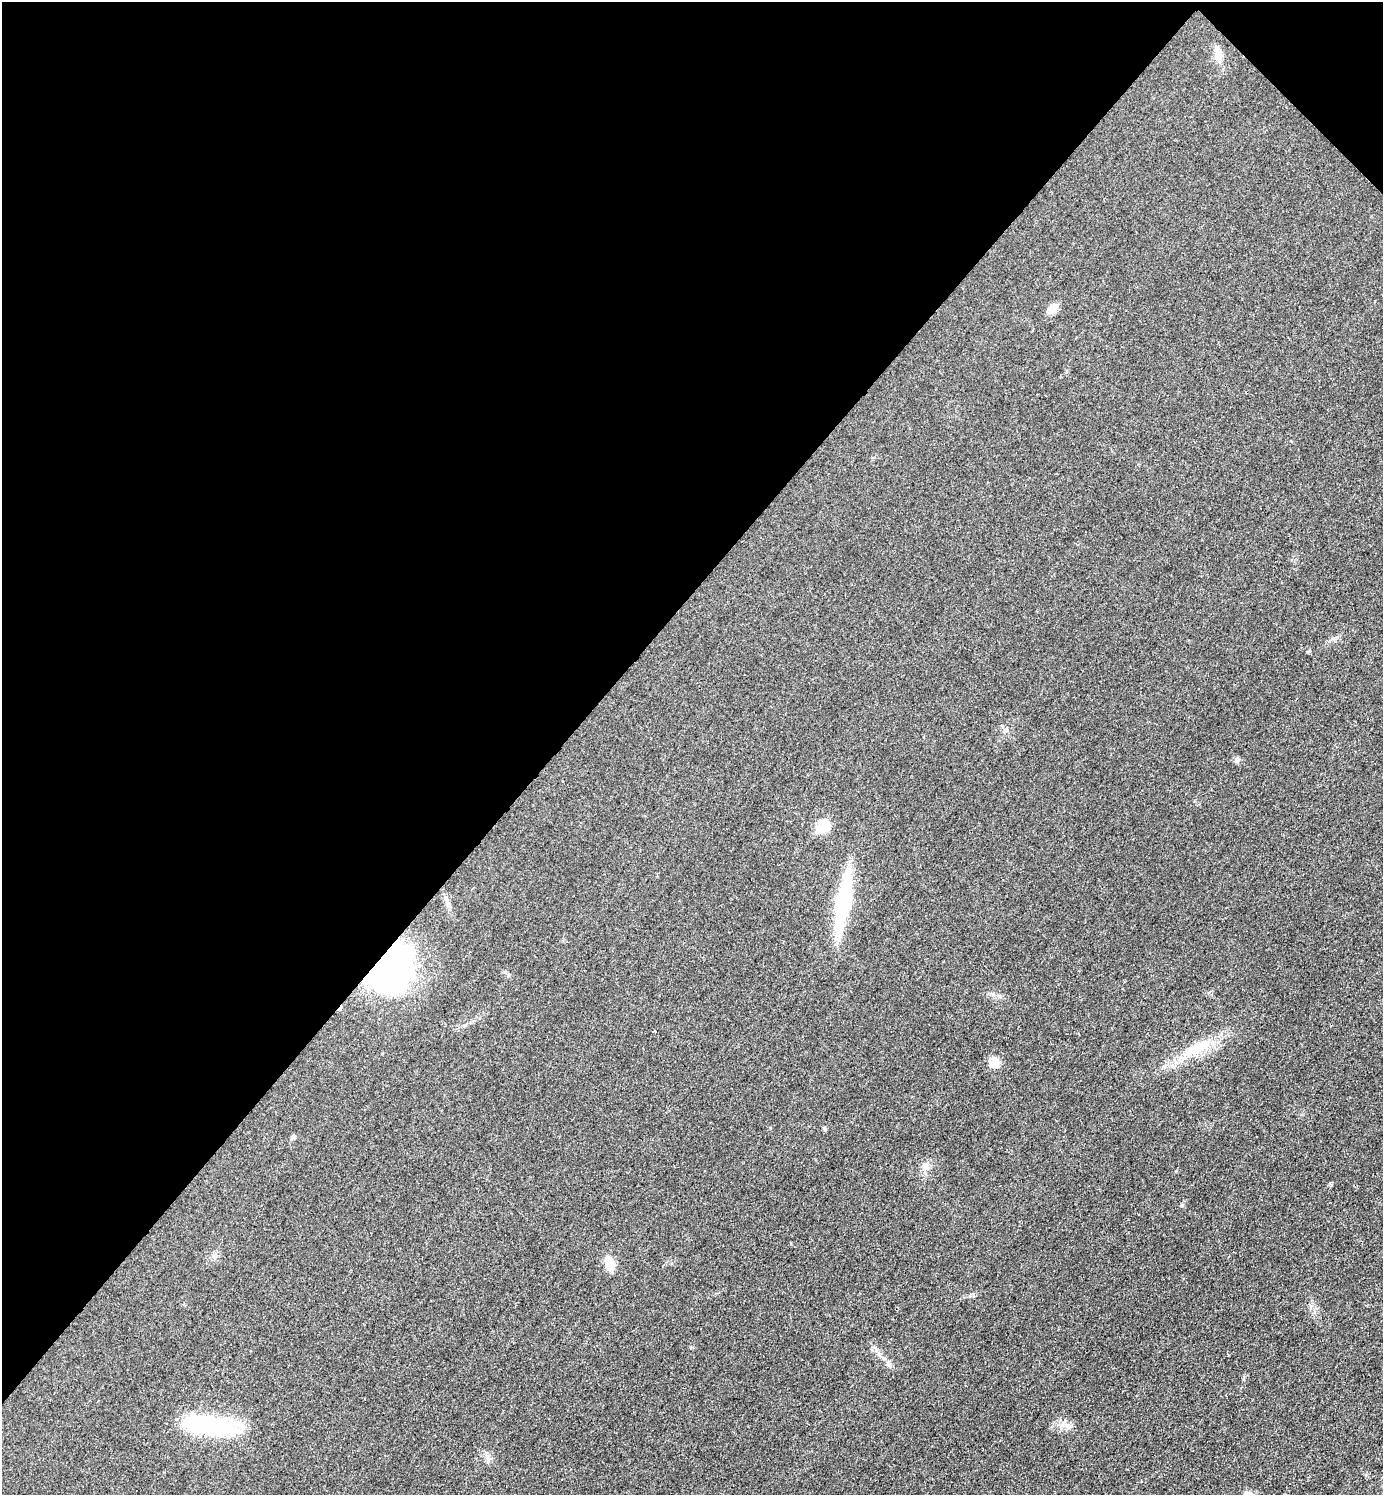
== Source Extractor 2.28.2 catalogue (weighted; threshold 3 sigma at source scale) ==
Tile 2 of 4 x 4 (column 2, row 1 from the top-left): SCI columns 1682-3062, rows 4482-5974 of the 5981 x 5980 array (HDU 1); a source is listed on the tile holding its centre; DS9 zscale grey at full resolution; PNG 1385 x 1497 px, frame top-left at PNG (2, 2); no overlay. Shown black and unused: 42% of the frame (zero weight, under 3 of 4 exposures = <1% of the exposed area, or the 3 px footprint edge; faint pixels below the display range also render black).
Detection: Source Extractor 2.28.2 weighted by HDU 2 'WHT'; one run over the whole footprint, this tile lists its part. Background 0.0332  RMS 0.0048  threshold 0.0216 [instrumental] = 3 sigma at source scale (4.5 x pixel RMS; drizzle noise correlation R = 1.50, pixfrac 1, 0.05/0.05 arcsec/px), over >= 5 px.
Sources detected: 18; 1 cosmic-ray / hot-pixel residue — not listed; the other 17 listed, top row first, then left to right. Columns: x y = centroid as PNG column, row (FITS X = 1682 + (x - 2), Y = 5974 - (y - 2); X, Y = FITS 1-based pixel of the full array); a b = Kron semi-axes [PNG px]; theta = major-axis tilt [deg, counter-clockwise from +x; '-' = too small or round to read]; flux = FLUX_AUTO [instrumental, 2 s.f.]
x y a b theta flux
1218 54 21 9 -77 4.5
1053 309 9 7 47 7.2
1237 760 6 6 - 1.1
822 826 7 6 - 35
843 902 56 13 80 49
390 969 50 36 57 120
1197 1048 39 14 30 17
994 1063 13 12 - 4.3
824 1128 5 5 - 0.66
293 1137 7 5 28 0.88
926 1167 7 6 - 1.7
1182 1205 5 5 - 0.57
609 1264 15 11 -71 6.6
210 1426 52 17 -10 56
1068 1426 10 6 -8 2.2
487 1458 10 3 -69 1.2
1248 1494 11 7 -8 2.7
Overlapping masked pixels (flux is a lower limit): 1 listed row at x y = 390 969
Isophote crosses this tile's border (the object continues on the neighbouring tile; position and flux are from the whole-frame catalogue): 1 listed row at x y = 1248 1494
Unlisted compact peaks at least as high as the median listed source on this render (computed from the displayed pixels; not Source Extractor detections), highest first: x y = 1309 651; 1176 1171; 1331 1185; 993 995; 1291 441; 973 1294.